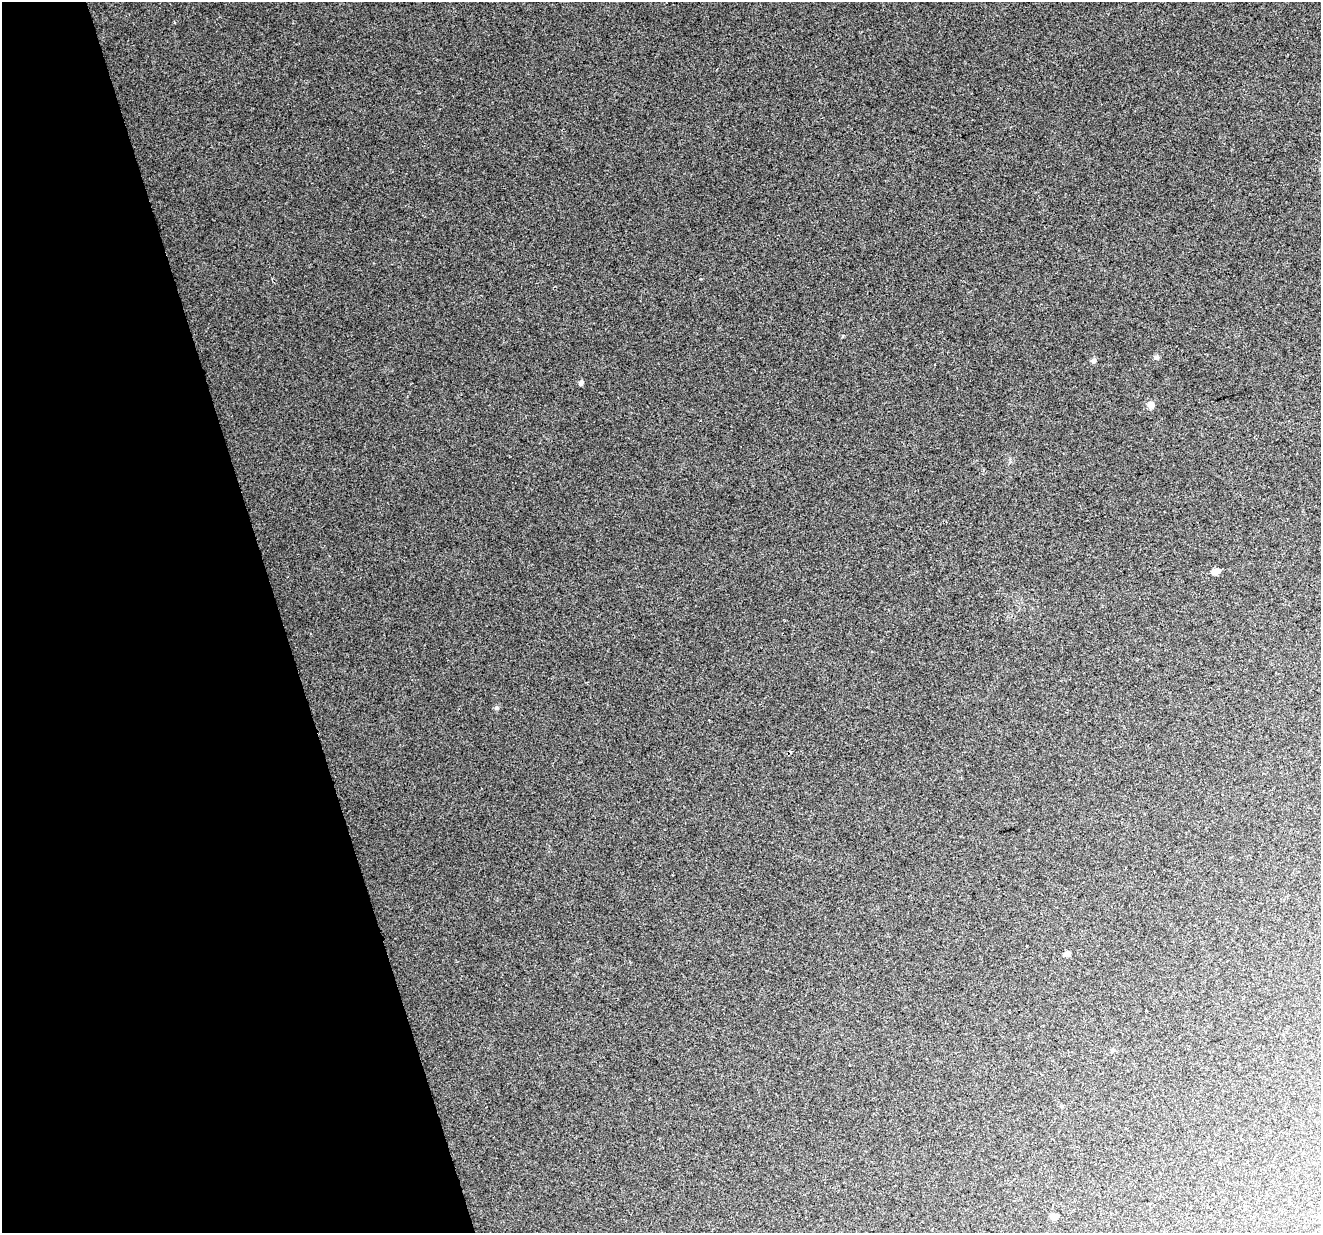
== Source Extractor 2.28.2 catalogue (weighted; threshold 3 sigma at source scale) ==
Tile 5 of 4 x 4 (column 1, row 2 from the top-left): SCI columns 1-1319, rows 2519-3749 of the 5276 x 5088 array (HDU 1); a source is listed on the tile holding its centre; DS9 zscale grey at full resolution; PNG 1323 x 1235 px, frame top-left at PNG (2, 2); no overlay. Shown black and unused: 21% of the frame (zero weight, under 2 of 3 exposures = <1% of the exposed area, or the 3 px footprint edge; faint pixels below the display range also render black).
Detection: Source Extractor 2.28.2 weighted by HDU 2 'WHT'; one run over the whole footprint, this tile lists its part. Background 0.0181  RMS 0.0066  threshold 0.0297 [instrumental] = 3 sigma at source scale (4.5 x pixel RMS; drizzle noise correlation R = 1.50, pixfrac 1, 0.0396/0.0396 arcsec/px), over >= 5 px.
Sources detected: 9; all 9 listed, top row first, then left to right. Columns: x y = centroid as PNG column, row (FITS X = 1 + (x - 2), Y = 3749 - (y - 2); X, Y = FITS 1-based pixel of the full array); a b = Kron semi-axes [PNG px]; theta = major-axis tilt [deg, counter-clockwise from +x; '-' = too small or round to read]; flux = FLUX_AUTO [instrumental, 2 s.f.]
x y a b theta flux
1156 357 6 6 - 1.7
1093 360 7 6 - 1.6
581 383 6 5 - 1.5
1150 405 6 6 - 4.5
1216 571 7 6 - 4
496 708 6 5 - 1.1
1067 954 6 5 - 2.8
1112 1050 6 3 71 0.86
1054 1216 6 6 - 3.5